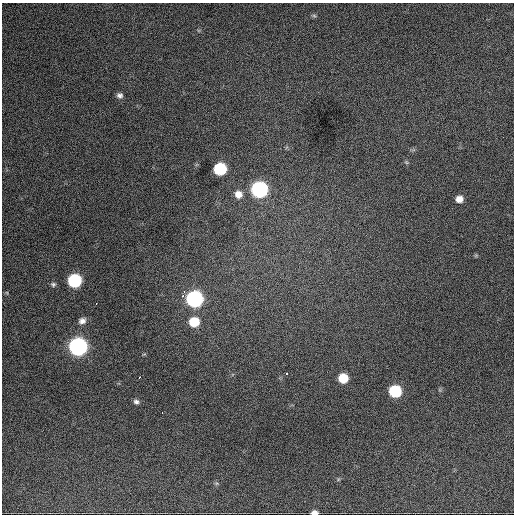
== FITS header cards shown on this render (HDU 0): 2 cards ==
NAXIS1  =                  512 / Axis length
NAXIS2  =                  512 / Axis length

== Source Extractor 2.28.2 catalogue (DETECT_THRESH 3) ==
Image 512 x 512 px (HDU 0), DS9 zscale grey, 1 PNG px = 1 image px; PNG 516 x 516 px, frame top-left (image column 1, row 512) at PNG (2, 3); no overlay
Background 1300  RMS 30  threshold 90.8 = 3 sigma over >= 5 px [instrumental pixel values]
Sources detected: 23; all 23 listed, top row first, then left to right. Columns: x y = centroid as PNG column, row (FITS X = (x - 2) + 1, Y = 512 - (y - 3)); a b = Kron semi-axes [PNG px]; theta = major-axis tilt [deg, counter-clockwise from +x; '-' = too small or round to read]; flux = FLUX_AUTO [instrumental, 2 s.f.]
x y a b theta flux
314 16 6 4 -2 3100
120 95 8 7 - 7100
406 162 6 4 -44 2600
220 169 8 8 - 170000
259 190 9 8 - 540000
238 194 9 8 - 17000
459 199 7 6 - 16000
74 281 8 8 - 250000
53 284 6 6 - 4300
184 291 3 3 - 5700
183 296 3 3 - 7800
194 299 9 8 - 580000
96 303 2 2 - 3200
82 321 9 7 25 10000
194 322 8 8 - 59000
78 347 9 8 - 920000
286 374 3 3 - 7600
139 377 3 2 - 2500
343 378 7 7 - 53000
395 391 8 7 - 150000
136 402 8 6 -13 6000
162 413 3 2 - 2700
314 513 6 4 2 11000
At the frame edge (FLAGS 8, measured only in part): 1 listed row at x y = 314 513